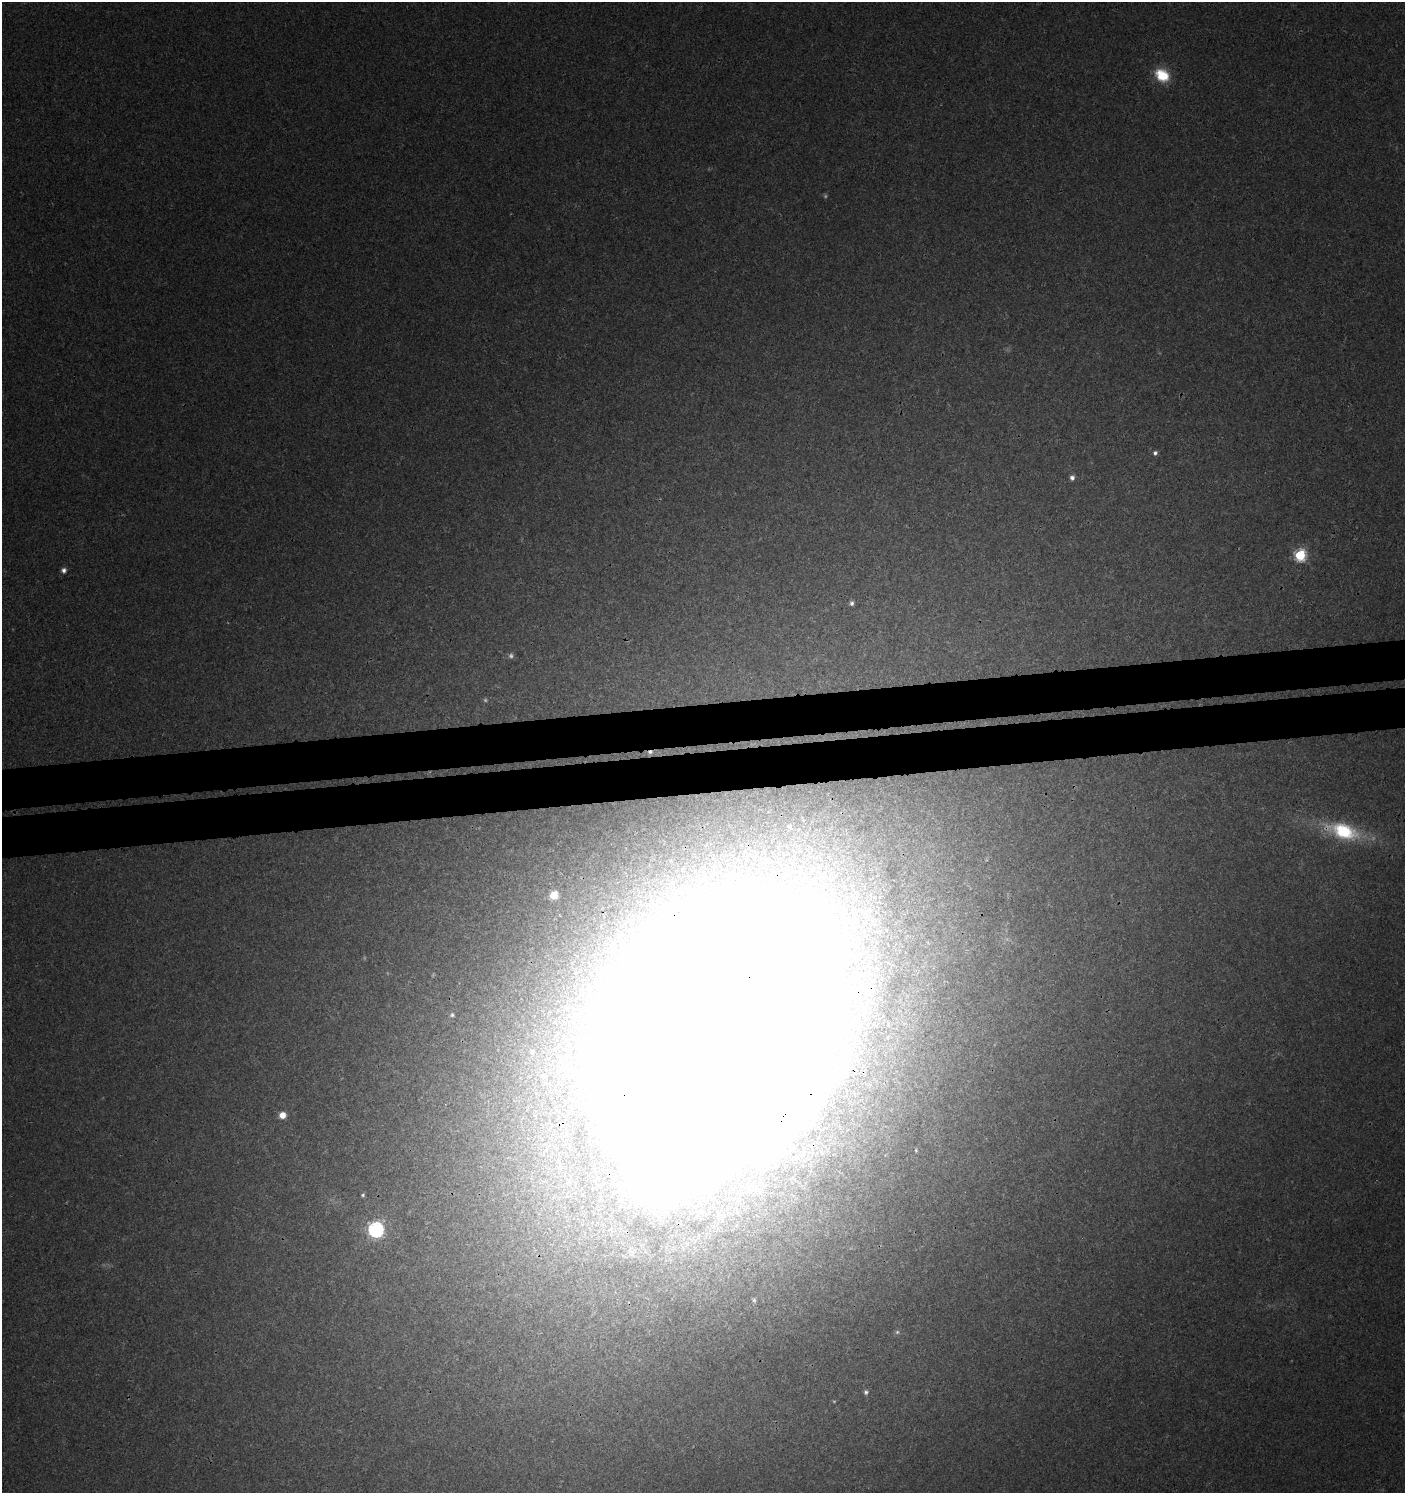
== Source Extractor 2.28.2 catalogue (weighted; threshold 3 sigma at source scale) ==
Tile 5 of 3 x 3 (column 2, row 2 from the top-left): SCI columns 1412-2814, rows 1536-3026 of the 4266 x 4562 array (HDU 1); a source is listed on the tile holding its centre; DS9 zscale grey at full resolution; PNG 1407 x 1495 px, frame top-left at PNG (2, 2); no overlay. Shown black and unused: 5% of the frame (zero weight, under 3 of 4 exposures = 4% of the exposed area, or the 3 px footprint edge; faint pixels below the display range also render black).
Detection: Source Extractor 2.28.2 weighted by HDU 2 'WHT'; one run over the whole footprint, this tile lists its part. Background 0.00421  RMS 0.0021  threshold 0.00923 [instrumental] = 3 sigma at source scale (4.5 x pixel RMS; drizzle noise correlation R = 1.50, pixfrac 1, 0.0396/0.0396 arcsec/px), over >= 5 px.
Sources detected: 30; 4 too faint to see at this stretch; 4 inside a brighter object's white glare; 1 cosmic-ray / hot-pixel residue — not listed; the other 21 listed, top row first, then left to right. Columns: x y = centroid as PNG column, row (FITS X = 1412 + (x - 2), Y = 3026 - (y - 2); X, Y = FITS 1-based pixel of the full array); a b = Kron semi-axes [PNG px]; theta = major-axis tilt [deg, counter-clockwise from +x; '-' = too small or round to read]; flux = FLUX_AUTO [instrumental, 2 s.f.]
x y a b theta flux
1162 75 17 13 -34 6.6
1155 453 5 5 - 0.68
1072 478 6 5 - 0.86
1300 555 6 6 - 28
64 570 6 6 - 0.87
851 603 6 5 - 0.59
789 826 3 3 - 0.27
1343 831 42 18 -17 18
554 895 8 7 - 3.2
452 1015 6 6 - 0.47
575 1015 11 10 - 1.9
703 1040 155 87 72 3400
532 1051 6 5 - 0.44
543 1076 8 7 - 0.79
282 1115 6 6 - 2.4
916 1150 4 3 - 0.23
363 1195 5 5 - 0.4
376 1229 7 7 - 57
754 1300 7 5 -80 0.41
897 1332 7 6 - 0.52
866 1392 7 6 - 0.61
Overlapping masked pixels (flux is a lower limit): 2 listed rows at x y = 1343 831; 703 1040